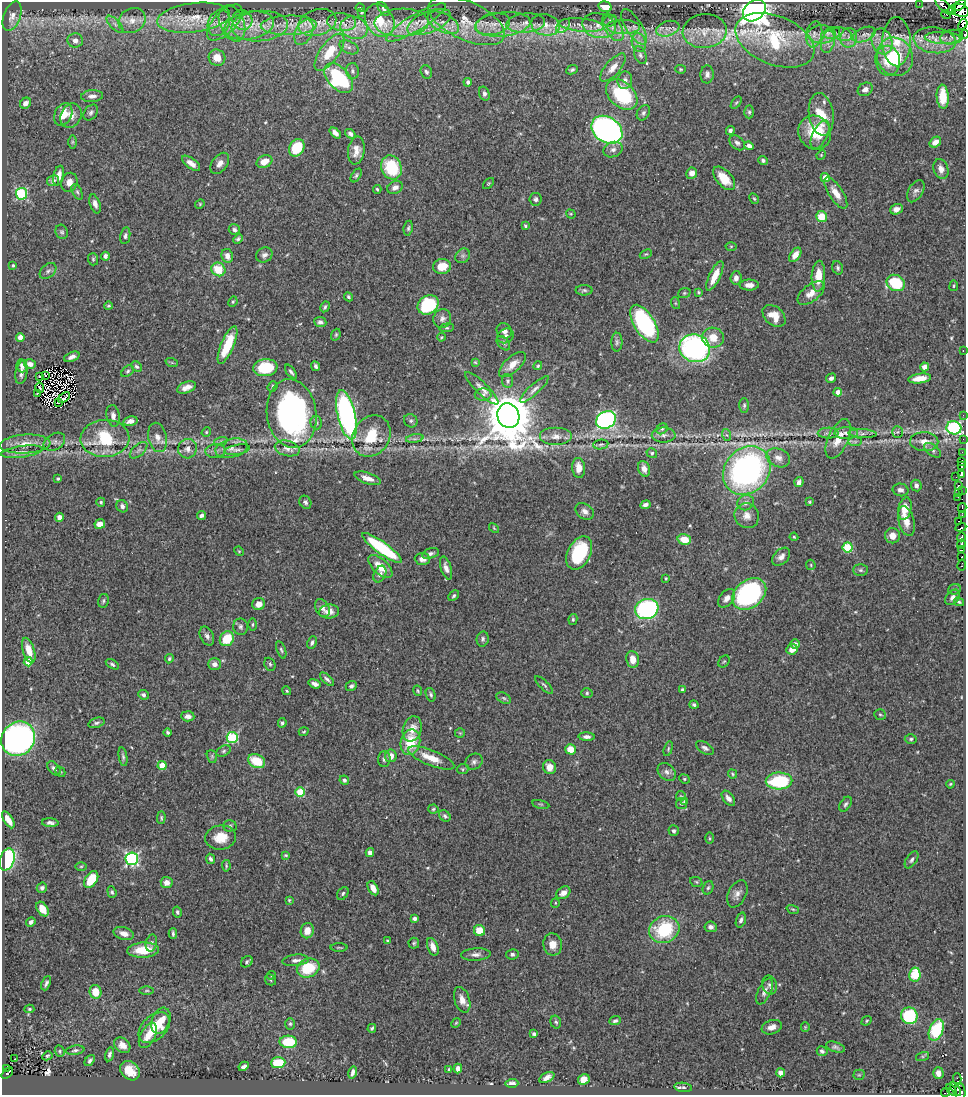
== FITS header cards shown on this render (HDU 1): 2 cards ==
NAXIS1  =                  964
NAXIS2  =                 1093

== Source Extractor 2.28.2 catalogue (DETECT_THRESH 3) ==
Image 964 x 1093 px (HDU 1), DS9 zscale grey, 1 PNG px = 1 image px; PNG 968 x 1097 px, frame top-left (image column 1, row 1093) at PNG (2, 2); each listed source drawn as its Kron ellipse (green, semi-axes under 4 px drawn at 4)
Background 0.627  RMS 0.018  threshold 0.0541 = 3 sigma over >= 5 px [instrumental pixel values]
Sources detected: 545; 8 with non-positive FLUX_AUTO (blend fragments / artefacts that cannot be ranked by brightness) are neither listed nor drawn; of the other 537, the 500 brightest by FLUX_AUTO listed and drawn (37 fainter detections omitted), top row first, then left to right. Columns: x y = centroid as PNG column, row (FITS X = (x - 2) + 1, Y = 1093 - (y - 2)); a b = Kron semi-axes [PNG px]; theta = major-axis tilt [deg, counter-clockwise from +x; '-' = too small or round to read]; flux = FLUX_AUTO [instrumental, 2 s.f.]
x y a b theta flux
919 3 2 2 - 3.8
960 5 7 3 40 9.5
944 6 11 4 -43 2.5
605 7 7 5 -15 18
360 8 4 3 - 1.3
384 9 8 4 -52 2.6
952 10 4 3 - 100
961 10 8 6 -24 270
754 11 12 9 41 1900
362 12 4 3 - 1.3
946 15 5 3 - 20
12 16 15 8 69 8.8
193 18 36 14 7 40
132 20 14 12 30 13
242 20 10 9 - 9.2
380 21 17 13 -56 50
467 21 41 19 -24 43
610 21 7 5 30 2.9
225 22 22 11 46 17
341 22 14 9 -6 12
429 22 23 10 23 19
219 23 14 10 65 13
232 23 19 12 -67 17
317 23 19 13 16 20
402 23 27 14 2 31
416 23 34 8 31 19
443 23 17 9 -27 13
526 23 19 9 5 13
115 24 11 5 -45 4.4
493 24 17 10 13 14
503 24 28 12 6 26
963 24 6 3 60 27
249 25 25 13 11 32
289 25 28 10 1 26
545 25 14 10 -13 14
581 25 22 6 -5 11
260 26 28 15 4 37
563 26 8 5 44 4.2
599 26 17 12 -14 17
613 27 15 8 -58 11
623 27 16 7 -1 9.8
634 27 20 8 -58 9.5
354 28 14 11 -21 18
668 29 12 7 18 7.5
705 31 22 17 5 25
304 32 13 8 64 13
832 33 8 6 12 4
814 34 13 8 79 7.9
821 34 14 9 0 11
842 34 10 6 -20 4.5
864 34 12 6 23 6.4
964 34 4 2 - 100
952 37 11 7 10 6.5
849 38 10 8 80 7.4
943 38 18 6 -2 9.2
775 40 41 24 -22 100
935 40 21 13 -8 21
75 41 8 7 - 6.3
882 41 13 10 -70 13
828 42 11 6 75 7.5
896 42 24 14 -90 14
639 43 10 7 -74 5.8
349 47 10 6 -27 4
330 52 22 9 54 37
640 55 9 6 -68 3.6
895 57 19 18 - 82
217 58 8 8 - 15
888 61 15 12 -81 28
613 68 17 7 49 12
680 69 5 4 - 1.5
572 70 6 4 25 2.6
352 71 8 6 -87 3.8
426 72 7 5 -68 2.9
707 74 9 6 87 5
338 78 18 10 -45 140
625 80 9 7 81 5.5
468 82 4 3 - 2.9
865 89 8 6 31 5.5
484 94 7 5 -73 3.3
622 95 18 12 -43 84
92 96 11 6 3 5.6
943 97 12 6 -87 24
25 103 6 5 - 6.8
736 103 7 3 54 1.4
91 112 9 6 52 3.3
749 112 6 5 - 2.2
643 113 8 6 58 3.4
63 114 12 8 63 22
821 114 21 12 -82 36
71 116 13 10 64 9.2
607 130 17 12 -34 450
730 130 4 4 - 2.9
335 133 6 4 -44 5.9
815 133 17 15 -56 34
350 134 6 4 -40 3
820 135 15 7 64 13
72 142 6 4 -90 2.1
935 142 6 5 - 7.8
737 143 9 6 -42 4
749 146 5 4 - 4.6
297 148 9 7 57 44
356 150 14 8 82 11
613 150 10 7 22 5.6
821 155 5 4 - 1.3
763 160 5 4 - 2.6
264 162 8 6 25 13
191 163 11 5 -37 8.1
220 163 12 7 53 8
391 167 12 10 -66 59
941 169 10 7 -73 6.9
692 173 6 5 - 8.3
356 175 7 4 57 2.3
59 176 10 5 77 11
724 178 14 8 -48 24
825 178 4 4 - 12
53 181 6 5 - 4.7
69 182 10 8 67 9.5
488 183 7 4 44 1.5
395 187 8 6 25 5.4
377 189 4 3 - 1.6
916 191 12 7 60 4.4
77 192 8 4 -65 2.4
836 193 18 7 -57 14
21 194 6 5 - 120
536 199 6 6 - 3.2
754 199 6 4 -61 1.5
95 204 10 5 -71 5.8
200 204 5 4 - 1.3
896 209 6 5 - 7.1
571 214 5 4 - 1.4
821 217 5 5 - 23
525 226 3 3 - 2.1
408 228 7 4 82 2.4
234 230 6 5 - 4
62 232 7 6 - 2.4
125 236 8 5 80 3.1
238 239 5 4 - 2.6
731 246 5 3 - 1.3
646 254 6 4 23 1.5
264 255 8 7 - 4.7
795 255 8 5 54 9.9
105 256 4 4 - 3.7
227 256 7 5 -70 7.7
463 256 8 6 44 3.3
93 259 6 5 - 2
13 265 3 3 - 1.8
442 267 9 7 13 22
838 268 7 5 -72 2.4
218 269 7 6 - 30
48 271 9 6 42 3.7
715 276 16 5 65 18
818 276 15 6 87 22
736 278 6 5 - 6.5
896 283 9 7 -31 53
749 285 9 5 1 8
954 286 5 3 - 1.3
584 290 8 5 -1 2.6
699 292 4 3 - 1.4
684 293 6 5 - 1.8
811 293 16 8 38 12
348 297 5 4 - 2.1
233 302 5 3 - 1.4
675 303 6 4 -71 1.5
428 305 11 9 34 85
109 306 4 3 - 1.6
325 307 6 3 61 2.1
774 316 13 9 -41 16
442 319 9 8 - 5.6
320 322 6 5 - 3.5
644 324 21 10 -58 170
447 328 7 3 8 1.7
504 331 8 7 - 4.8
336 335 6 4 70 1.8
506 336 8 7 - 4.2
20 337 4 4 - 7.5
441 337 4 3 - 1.4
713 338 11 10 - 17
617 342 9 5 89 3.1
503 343 8 5 -49 3.1
227 345 20 6 67 33
695 348 15 13 -17 300
963 350 3 2 - 28
72 357 8 4 22 4.9
475 362 3 3 - 1.3
172 363 6 4 -19 1.4
30 364 6 5 - 6.5
512 364 17 7 42 12
22 366 6 5 - 4.6
137 366 6 4 -41 2.4
316 366 5 3 - 2.9
538 366 4 4 - 1.6
924 367 4 4 - 5.6
265 368 12 8 6 48
128 371 7 5 42 2.3
21 372 12 6 79 5.9
291 372 8 3 -53 2.6
45 375 4 2 - 2.7
39 376 3 2 - 1.8
831 378 5 4 - 3.6
920 378 11 4 8 12
508 381 7 5 -82 3.1
273 386 5 4 - 2.3
186 387 10 5 21 8.3
40 388 5 3 - 3.2
482 388 22 6 -44 8.8
534 389 19 5 42 6.2
838 392 4 4 - 8.3
37 394 2 2 - 1.4
483 395 8 6 2 3.8
64 398 7 3 38 1.4
58 403 2 2 - 1.4
744 405 7 5 90 2.4
292 413 34 24 -83 380
346 415 25 9 -77 320
963 415 2 2 - 2.5
113 416 11 6 -79 6.3
508 416 12 11 - 6900
606 420 10 8 27 310
130 421 7 4 11 7
411 421 7 6 - 2.7
316 423 7 6 - 2.9
954 428 7 6 - 190
662 429 6 5 - 2.2
206 432 5 4 - 1.5
897 432 6 5 - 2
828 433 10 5 0 3.5
846 433 12 6 1 6.2
863 434 14 4 -3 4
664 435 12 7 1 5.6
727 435 6 4 -69 2.1
371 436 21 18 57 46
556 436 16 9 0 11
157 437 15 9 -78 10
105 438 24 18 3 70
415 439 9 4 8 3.3
838 439 21 10 65 20
963 439 2 2 - 1.4
221 441 7 4 19 2.1
54 442 11 8 30 5
855 442 7 4 0 2.5
924 442 14 9 -2 12
25 444 25 9 4 18
601 444 7 5 7 2.4
231 448 16 9 13 10
287 448 12 7 -14 8.2
188 449 10 9 - 8.5
139 450 11 5 43 4
237 450 13 5 11 4.6
933 450 10 5 -38 3.5
216 451 10 7 3 5.4
22 452 21 5 7 7.9
962 452 2 2 - 5.2
652 453 5 5 - 2
778 458 12 9 -23 8.4
961 461 3 2 - 7.4
961 466 3 3 - 38
579 468 10 6 -85 14
644 469 8 5 -71 8.3
747 470 26 22 49 350
961 474 4 3 - 230
956 477 3 2 - 2.4
367 478 13 5 -19 9.6
58 479 3 3 - 1.8
799 482 5 4 - 4
916 485 6 5 - 4.5
958 486 4 4 - 42
900 490 8 6 -13 4.6
962 491 3 2 - 1.4
959 493 3 2 - 5.2
958 497 2 2 - 5.1
101 502 4 4 - 1.8
305 502 7 5 -56 2.8
810 502 3 3 - 1.4
746 503 8 7 - 5.6
645 505 5 4 - 3.9
122 506 6 5 - 3.9
962 508 5 2 - 12
905 509 11 6 79 20
585 511 10 7 -33 6.1
962 515 4 2 - 7.2
202 516 4 4 - 3
747 516 13 12 - 11
59 517 4 4 - 5.5
906 521 15 7 -76 15
958 521 2 2 - 11
100 524 5 4 - 9.2
961 527 5 2 - 11
494 528 6 3 -46 1.3
892 536 7 7 - 10
794 537 4 4 - 1.4
961 537 4 3 - 31
684 539 7 5 -14 23
961 544 5 3 - 110
848 547 5 5 - 73
382 548 24 6 -36 100
961 550 3 2 - 31
239 551 5 4 - 1.3
431 553 9 5 17 3.5
579 553 18 11 63 70
781 557 10 7 45 7.1
962 557 3 2 - 49
422 559 7 6 - 7.2
811 565 5 4 - 1.3
962 565 6 3 79 7.9
380 566 15 7 -42 23
446 568 12 5 -72 6.8
861 570 7 6 - 2.6
380 574 9 6 64 4.5
666 578 3 3 - 1.7
954 589 6 5 - 2.1
749 594 19 13 39 210
454 596 6 4 45 2.1
953 597 9 6 45 5.5
727 598 10 7 50 8.3
103 601 7 5 78 2.3
959 602 5 4 - 2
259 604 6 6 - 8.1
322 608 9 6 -60 5.7
647 609 12 10 18 190
329 611 10 7 6 8.2
573 619 5 4 - 2
253 624 6 3 89 1.6
240 627 8 7 - 3.6
207 636 10 6 -64 4.5
227 639 8 6 52 34
483 639 7 6 - 2.9
312 642 6 4 64 3.3
795 644 5 5 - 4.5
792 649 6 5 - 13
29 650 13 6 -73 16
281 650 9 4 -70 2.6
169 659 5 4 - 1.9
633 659 8 6 -81 12
724 661 6 5 - 1.8
28 662 4 4 - 28
112 664 7 4 -31 2.4
215 664 6 5 - 6.4
270 664 7 5 -67 2.1
327 679 9 4 -43 3.2
315 684 6 4 -19 5.2
544 685 12 4 -44 2.8
351 686 6 4 22 3.3
682 689 3 3 - 2
287 691 5 4 - 1.7
418 691 5 3 - 1.5
587 693 6 5 - 2.1
143 695 5 5 - 3.1
431 695 7 4 -71 2.5
504 698 8 5 -27 2.4
694 705 5 3 - 2.5
880 715 6 5 - 2
188 716 6 5 - 5.9
97 723 8 5 19 3.1
282 723 5 4 - 2.3
412 729 13 9 73 14
168 732 4 3 - 2.3
304 732 5 4 - 1.3
460 733 5 5 - 1.5
232 737 5 5 - 99
587 737 8 4 -4 4.5
18 739 18 16 52 420
911 739 6 4 2 2.2
410 742 13 9 76 35
705 748 10 5 -31 3.9
570 749 5 5 - 17
668 749 7 4 73 1.8
224 751 7 5 28 2.4
212 756 6 5 - 1.7
391 756 6 6 - 11
123 757 9 4 -80 2.7
431 758 24 7 -22 24
384 759 8 6 87 3.2
257 761 9 6 -25 34
474 762 9 7 35 4.4
162 765 4 4 - 21
549 767 7 6 - 13
54 768 8 5 -49 4.6
463 769 6 5 - 1.7
60 772 5 4 - 1.5
667 772 10 7 -43 5.5
732 774 5 4 - 1.4
684 779 5 4 - 1.7
344 780 5 4 - 2.4
779 781 13 8 2 97
950 784 4 3 - 1.3
300 792 5 4 - 57
681 796 5 4 - 1.4
728 798 9 5 -52 5.7
685 801 4 3 - 1.5
541 804 8 3 -12 1.7
681 804 6 5 - 1.8
846 804 8 5 56 2.9
433 809 5 4 - 1.6
445 816 6 5 - 2.7
161 818 6 4 88 1.7
8 820 9 4 -59 11
50 823 8 4 -2 4
230 826 6 5 - 2.4
674 831 5 5 - 3.1
221 837 15 12 7 21
710 838 6 4 -89 1.8
370 853 4 4 - 5.9
286 855 4 3 - 1.6
7 859 11 7 72 140
132 859 6 6 - 220
210 859 5 4 - 3.2
912 860 9 5 57 3.4
81 866 6 3 1 1.3
226 866 6 3 -85 1.7
91 879 9 6 57 37
167 882 6 5 - 8.2
696 882 6 5 - 1.8
42 888 5 5 - 3.2
373 888 7 4 -63 10
708 888 7 5 70 2.6
112 892 6 4 -71 2.1
563 893 7 5 35 8.5
343 894 7 5 53 2.5
737 894 14 9 64 7.8
289 900 4 4 - 1.3
555 903 5 4 - 1.3
42 909 8 5 -56 14
793 909 6 4 -19 1.5
177 912 5 4 - 2.6
414 918 4 3 - 3.8
741 920 7 4 72 3.5
31 922 5 4 - 3.9
711 927 6 5 - 4.9
664 930 15 13 26 77
307 931 8 6 74 14
479 931 5 5 - 22
124 933 10 6 -18 9.1
173 934 5 3 - 2.4
387 941 4 3 - 1.8
151 943 8 5 77 3.5
414 943 5 5 - 2
553 944 11 9 -81 12
339 947 8 3 0 1.6
433 947 9 5 -70 10
143 950 16 7 4 29
476 954 15 6 3 6.1
512 954 6 5 - 2.9
296 960 13 5 6 6.1
247 962 6 5 - 2.5
308 968 11 9 22 45
915 974 7 5 81 39
271 975 4 3 - 1.4
270 980 6 5 - 1.8
46 983 7 4 67 2.9
770 985 9 7 -77 4.1
147 991 7 3 1 1.6
764 991 14 6 64 6
95 992 7 6 - 21
462 1000 13 7 -72 10
29 1009 5 4 - 1.7
909 1016 8 8 - 83
161 1021 13 9 68 17
615 1021 6 4 24 2.5
867 1021 5 4 - 1.4
556 1022 6 5 - 2.2
456 1023 5 4 - 1.4
290 1024 6 5 - 2
772 1027 10 7 18 7
805 1027 5 4 - 1.3
154 1028 18 12 43 31
372 1028 4 3 - 1.9
936 1030 11 7 69 67
534 1034 4 3 - 2.6
148 1035 13 7 61 13
288 1042 9 6 -2 45
122 1045 9 7 -40 8
835 1047 9 5 -18 3.3
75 1050 9 4 9 2.8
60 1051 6 5 - 1.7
822 1051 5 5 - 3
109 1054 7 4 76 3.4
47 1056 5 4 - 1.6
923 1056 7 4 18 1.9
15 1059 2 2 - 1.6
90 1061 6 4 52 3.1
278 1063 7 5 3 38
244 1066 5 3 - 3.5
458 1068 5 4 - 4.1
6 1069 4 2 - 4.4
449 1069 3 2 - 1.3
130 1071 11 8 -43 20
353 1072 6 3 75 3.9
7 1073 7 3 41 35
780 1073 4 4 - 5.3
938 1073 6 5 - 9.2
859 1075 5 5 - 1.6
547 1077 8 4 28 5.5
584 1079 6 5 - 9.9
957 1079 6 3 -88 6.2
512 1083 6 3 2 4
683 1087 9 4 -7 2.8
956 1089 7 3 -62 93
952 1090 6 4 -55 83
946 1092 5 3 - 12
960 1092 8 5 -85 93
At the frame edge (FLAGS 8, measured only in part): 7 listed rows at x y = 919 3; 960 5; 944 6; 963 24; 964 34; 946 1092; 960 1092
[37 fainter detections neither listed nor drawn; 8 non-positive-flux detections neither listed nor drawn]